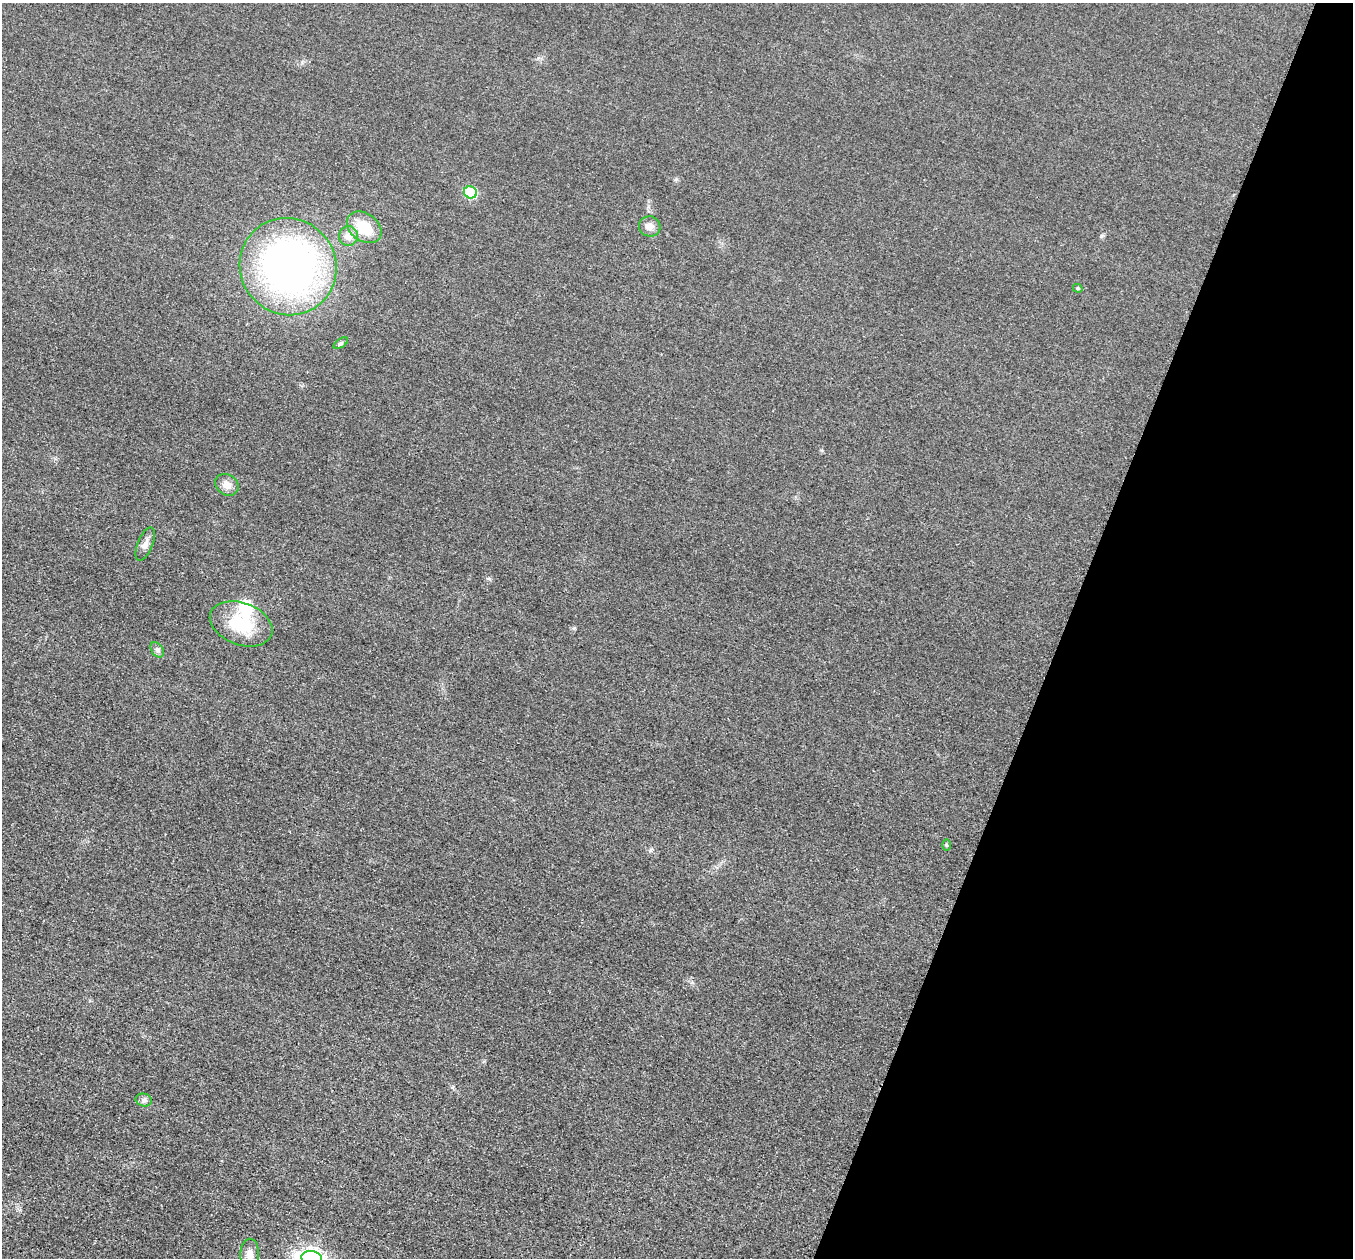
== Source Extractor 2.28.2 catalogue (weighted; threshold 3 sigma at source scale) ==
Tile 8 of 4 x 4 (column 4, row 2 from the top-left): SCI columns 4087-5437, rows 2711-3966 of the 5458 x 5502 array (HDU 1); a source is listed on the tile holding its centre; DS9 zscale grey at full resolution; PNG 1355 x 1260 px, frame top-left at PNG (2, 3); each listed source drawn as its Kron ellipse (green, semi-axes under 4 px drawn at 4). Shown black and unused: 21% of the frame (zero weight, under 3 of 5 exposures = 4% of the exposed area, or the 3 px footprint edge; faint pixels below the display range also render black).
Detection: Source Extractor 2.28.2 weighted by HDU 2 'WHT'; one run over the whole footprint, this tile lists its part. Background 0.0195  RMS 0.0052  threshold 0.0233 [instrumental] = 3 sigma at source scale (4.5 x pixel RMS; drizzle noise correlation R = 1.50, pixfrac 1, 0.05/0.05 arcsec/px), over >= 5 px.
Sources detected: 16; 1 inside a brighter listed object's ellipse — not listed separately; the other 15 listed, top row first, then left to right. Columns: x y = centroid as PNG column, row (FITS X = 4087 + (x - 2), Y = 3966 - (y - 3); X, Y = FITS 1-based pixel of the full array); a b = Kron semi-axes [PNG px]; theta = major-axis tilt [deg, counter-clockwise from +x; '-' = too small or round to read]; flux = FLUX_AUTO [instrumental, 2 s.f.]
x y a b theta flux
470 192 6 6 - 28
650 226 11 10 - 3.3
364 227 19 13 -36 15
348 236 10 9 - 4.6
288 267 49 47 -49 230
1078 288 5 4 - 0.61
341 343 8 4 35 0.84
227 485 12 10 -34 4.2
145 544 18 7 68 3.2
241 624 32 21 -20 24
157 650 8 5 -52 1.4
946 845 5 3 - 0.6
144 1100 8 6 -13 1.6
250 1254 15 9 89 4.2
312 1258 10 7 -11 180
Isophote crosses this tile's border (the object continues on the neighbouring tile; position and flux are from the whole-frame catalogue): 2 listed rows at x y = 250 1254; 312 1258
Unlisted compact peaks at least as high as the median listed source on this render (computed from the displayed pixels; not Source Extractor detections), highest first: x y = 574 628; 1101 236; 651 850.